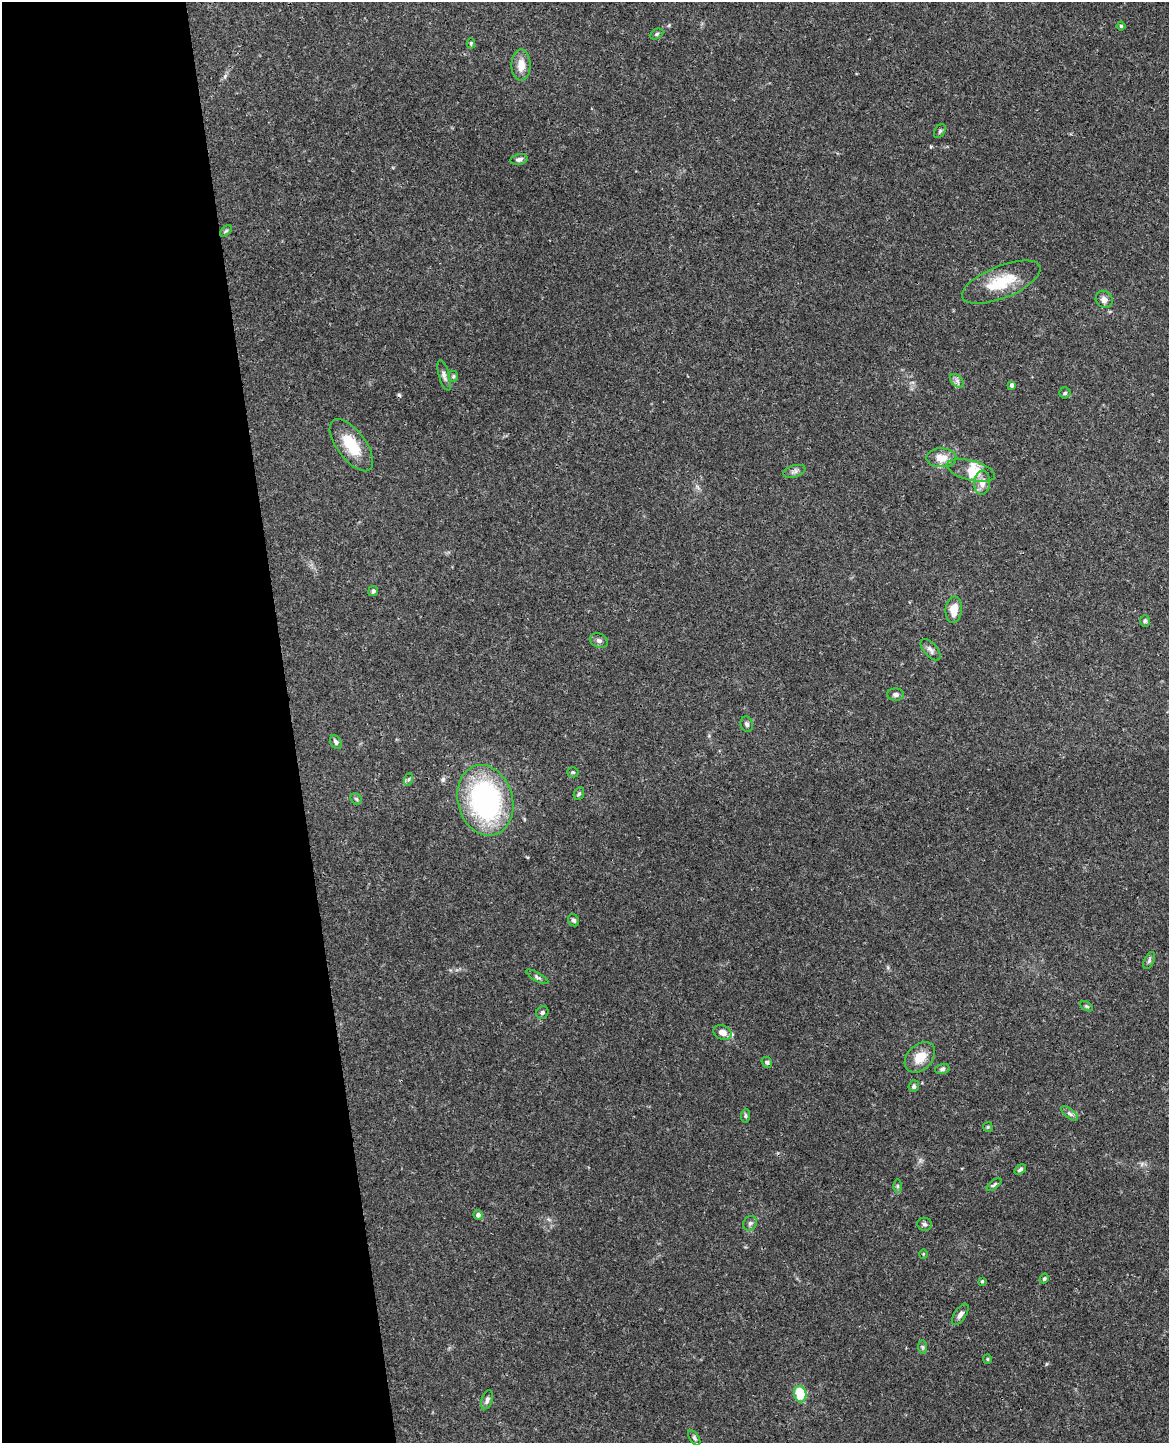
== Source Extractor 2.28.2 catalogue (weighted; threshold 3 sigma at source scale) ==
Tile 5 of 4 x 3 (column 1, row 2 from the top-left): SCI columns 57-1223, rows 1587-3027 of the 4782 x 4720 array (HDU 1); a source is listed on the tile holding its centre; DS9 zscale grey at full resolution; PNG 1171 x 1445 px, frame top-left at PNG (2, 2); each listed source drawn as its Kron ellipse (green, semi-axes under 4 px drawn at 4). Shown black and unused: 25% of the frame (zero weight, under 3 of 4 exposures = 6% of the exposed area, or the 3 px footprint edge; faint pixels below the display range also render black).
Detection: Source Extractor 2.28.2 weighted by HDU 2 'WHT'; one run over the whole footprint, this tile lists its part. Background 0.043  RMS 0.0031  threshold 0.0138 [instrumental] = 3 sigma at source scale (4.5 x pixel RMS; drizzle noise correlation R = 1.50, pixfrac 1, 0.05/0.05 arcsec/px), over >= 5 px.
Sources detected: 63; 1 cosmic-ray / hot-pixel residue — neither listed nor drawn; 2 inside a brighter listed object's ellipse — not listed separately; the other 60 listed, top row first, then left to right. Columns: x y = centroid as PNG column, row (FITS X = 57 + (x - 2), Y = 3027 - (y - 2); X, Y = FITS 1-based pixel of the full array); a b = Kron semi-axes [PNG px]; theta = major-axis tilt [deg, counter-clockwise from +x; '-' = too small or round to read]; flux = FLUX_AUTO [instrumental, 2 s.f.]
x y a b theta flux
1121 26 4 4 - 0.39
657 34 7 5 27 0.57
471 43 5 4 - 0.42
521 65 15 9 89 3.8
940 131 7 5 59 0.54
519 159 9 5 12 1.1
226 231 7 4 44 0.55
1001 282 42 16 22 11
1104 299 9 8 - 1.6
444 375 16 5 -74 1.2
453 376 5 5 - 0.54
957 381 8 5 -46 0.95
1012 385 4 4 - 1.2
1065 393 5 5 - 0.54
351 445 31 14 -53 9.6
941 458 15 9 0 3.8
971 470 25 10 -14 4.1
794 471 11 6 17 1.1
982 483 12 8 85 2.8
373 591 5 5 - 0.78
954 610 13 8 83 4.4
1145 621 6 5 - 0.51
599 641 9 7 -19 1
930 650 13 6 -48 1.3
896 695 8 6 -2 0.91
747 724 8 6 -73 0.84
336 742 7 5 -58 0.78
573 772 5 5 - 0.41
409 779 6 4 70 0.57
579 794 6 5 - 0.51
356 799 6 5 - 0.5
485 800 36 27 -74 61
574 920 6 5 - 0.69
1149 961 9 5 64 0.65
537 977 12 4 -29 0.76
1086 1006 7 4 -31 0.41
542 1012 6 6 - 0.77
722 1032 9 7 -19 2.8
920 1057 18 12 46 5.1
767 1062 6 5 - 0.62
942 1069 7 5 15 0.68
914 1086 6 5 - 0.65
1070 1114 10 4 -39 0.82
745 1116 7 4 86 0.55
988 1127 5 5 - 0.37
1020 1169 6 4 33 0.62
994 1185 9 4 38 0.58
897 1186 6 4 -90 0.44
478 1215 4 4 - 1.3
750 1223 7 6 - 0.83
925 1224 7 6 - 0.82
923 1254 5 3 - 0.25
1044 1279 5 4 - 0.51
982 1281 3 3 - 0.4
960 1314 12 6 57 1.3
923 1347 7 4 -89 0.56
987 1359 4 4 - 0.34
800 1394 8 6 -78 12
487 1400 10 5 72 0.98
694 1438 8 4 -58 0.61